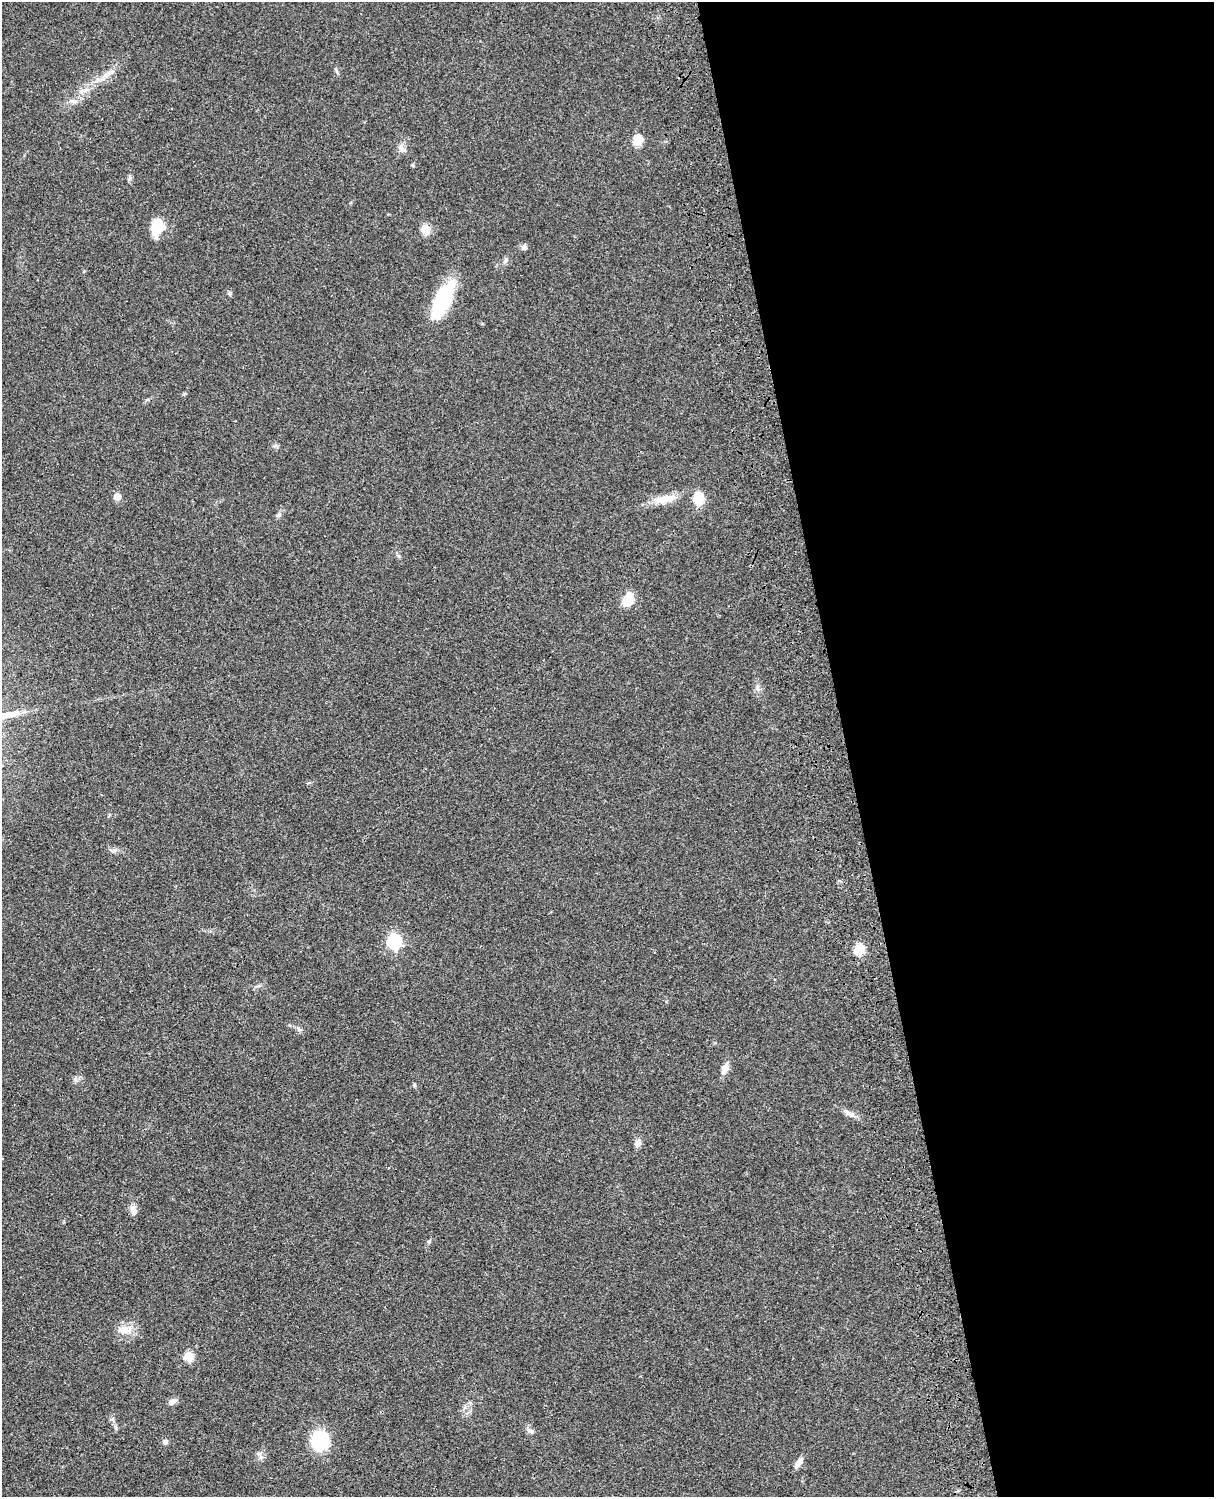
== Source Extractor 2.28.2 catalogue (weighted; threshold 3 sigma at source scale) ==
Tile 8 of 4 x 3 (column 4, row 2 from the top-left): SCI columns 3757-4968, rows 1773-3267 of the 5087 x 4927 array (HDU 1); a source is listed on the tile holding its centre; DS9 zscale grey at full resolution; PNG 1216 x 1499 px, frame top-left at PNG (2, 2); no overlay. Shown black and unused: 30% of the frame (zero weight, under 3 of 4 exposures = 6% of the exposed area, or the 3 px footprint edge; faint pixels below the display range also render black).
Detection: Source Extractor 2.28.2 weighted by HDU 2 'WHT'; one run over the whole footprint, this tile lists its part. Background 0.0812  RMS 0.006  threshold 0.027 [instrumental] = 3 sigma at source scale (4.5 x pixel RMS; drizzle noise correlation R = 1.50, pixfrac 1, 0.05/0.05 arcsec/px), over >= 5 px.
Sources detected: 34; all 34 listed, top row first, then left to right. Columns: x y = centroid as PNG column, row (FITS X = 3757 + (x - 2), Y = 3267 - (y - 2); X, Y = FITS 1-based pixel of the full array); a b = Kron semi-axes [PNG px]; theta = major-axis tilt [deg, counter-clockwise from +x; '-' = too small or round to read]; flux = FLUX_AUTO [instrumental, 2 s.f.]
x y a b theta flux
336 71 9 3 -69 0.89
106 75 7 6 - 2.2
83 91 7 4 18 1.8
73 101 7 4 72 1.2
637 140 10 8 65 11
402 149 12 7 -32 2.7
130 178 7 4 88 1.2
158 227 17 12 75 18
425 229 5 5 - 23
524 247 7 7 - 1.8
505 260 9 5 62 1.6
443 300 38 14 65 46
117 497 5 5 - 8
698 498 14 9 -89 13
664 499 34 10 11 10
279 515 8 6 40 1.5
628 600 18 11 64 8.7
114 850 7 4 19 1.3
394 941 6 6 - 110
859 949 6 5 - 35
725 1069 15 8 67 4.4
414 1085 5 5 - 0.78
850 1114 17 6 -29 3.5
638 1143 9 7 76 3.1
133 1209 13 8 -79 3.4
429 1241 6 4 0 0.82
124 1330 19 12 0 7.5
189 1356 5 5 - 25
172 1402 11 7 26 2.5
530 1431 11 5 -30 1.7
320 1441 14 13 - 46
165 1442 6 6 - 1.8
261 1457 9 5 -59 1.8
799 1463 13 6 57 3.6
Unlisted compact peaks at least as high as the median listed source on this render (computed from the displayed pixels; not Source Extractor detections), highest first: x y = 230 293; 75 1079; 757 688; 413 165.